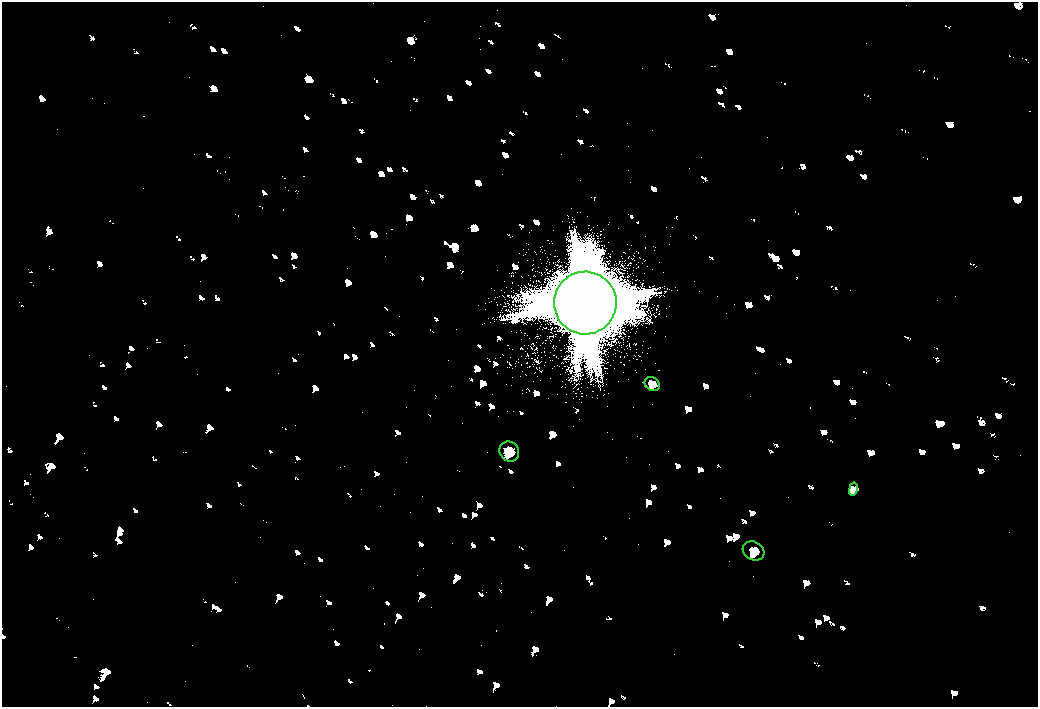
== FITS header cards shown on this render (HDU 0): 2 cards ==
NAXIS1  =                 2072
NAXIS2  =                 1410

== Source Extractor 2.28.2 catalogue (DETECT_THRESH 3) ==
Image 2072 x 1410 px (HDU 0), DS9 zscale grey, zoomed out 1/2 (1 PNG px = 2 x 2 image px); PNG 1040 x 709 px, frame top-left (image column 1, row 1410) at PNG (2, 2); each listed source drawn as its Kron ellipse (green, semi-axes under 4 px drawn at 4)
Background 80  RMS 28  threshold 83.2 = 3 sigma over >= 5 px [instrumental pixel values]
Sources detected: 5; all 5 listed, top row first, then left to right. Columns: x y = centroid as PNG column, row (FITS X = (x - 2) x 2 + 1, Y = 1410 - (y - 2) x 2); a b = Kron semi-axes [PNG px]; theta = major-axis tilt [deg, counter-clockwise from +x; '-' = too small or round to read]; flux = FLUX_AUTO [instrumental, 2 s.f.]
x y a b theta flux
585 303 31 31 - 430000
652 384 8 6 -36 17000
509 452 10 9 - 36000
853 489 7 3 77 10000
753 551 11 9 -28 37000